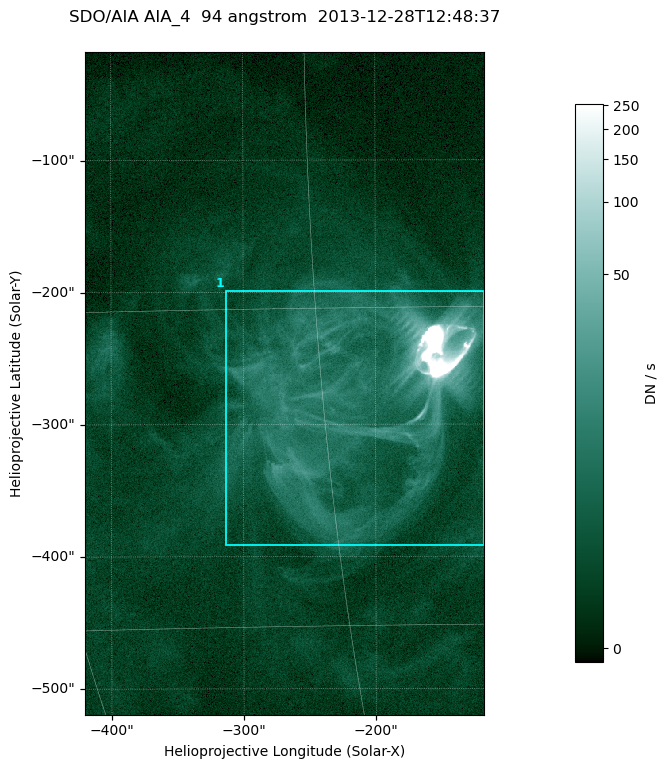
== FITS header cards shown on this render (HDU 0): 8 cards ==
TELESCOP= 'SDO/AIA '
INSTRUME= 'AIA_4   '
WAVELNTH=                   94
WAVEUNIT= 'angstrom'
DATE-OBS= '2013-12-28T12:48:37.12'
CTYPE1  = 'HPLN-TAN'
CTYPE2  = 'HPLT-TAN'
BUNIT   = 'DN / s  '

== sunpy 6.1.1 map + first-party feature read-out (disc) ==
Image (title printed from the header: SDO/AIA AIA_4  94 angstrom  2013-12-28T12:48:37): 503 x 835 px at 0.6 arcsec/px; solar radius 976 arcsec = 1626 px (partial field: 5.1% of the solar disc is inside the frame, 100% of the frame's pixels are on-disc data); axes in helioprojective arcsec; data unit DN / s (BUNIT, on the colour bar)
Orientation: roll -0.138 deg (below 1 deg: not rotated)
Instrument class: DISC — disc imager (sunpy class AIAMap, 94 A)
Bright regions (active regions / flare kernels): reference = the on-disc median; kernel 5 px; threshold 5 sigma = 6.44 DN / s over a disc level ~1.76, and >= 1.15x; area >= 420 px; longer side >= 6 px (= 3.6 arcsec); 1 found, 1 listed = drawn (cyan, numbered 1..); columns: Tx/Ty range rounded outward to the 2 arcsec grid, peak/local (2 s.f.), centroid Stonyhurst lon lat
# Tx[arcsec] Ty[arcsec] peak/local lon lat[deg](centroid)
1 -314..-116 -392..-198 1998 -13 -19